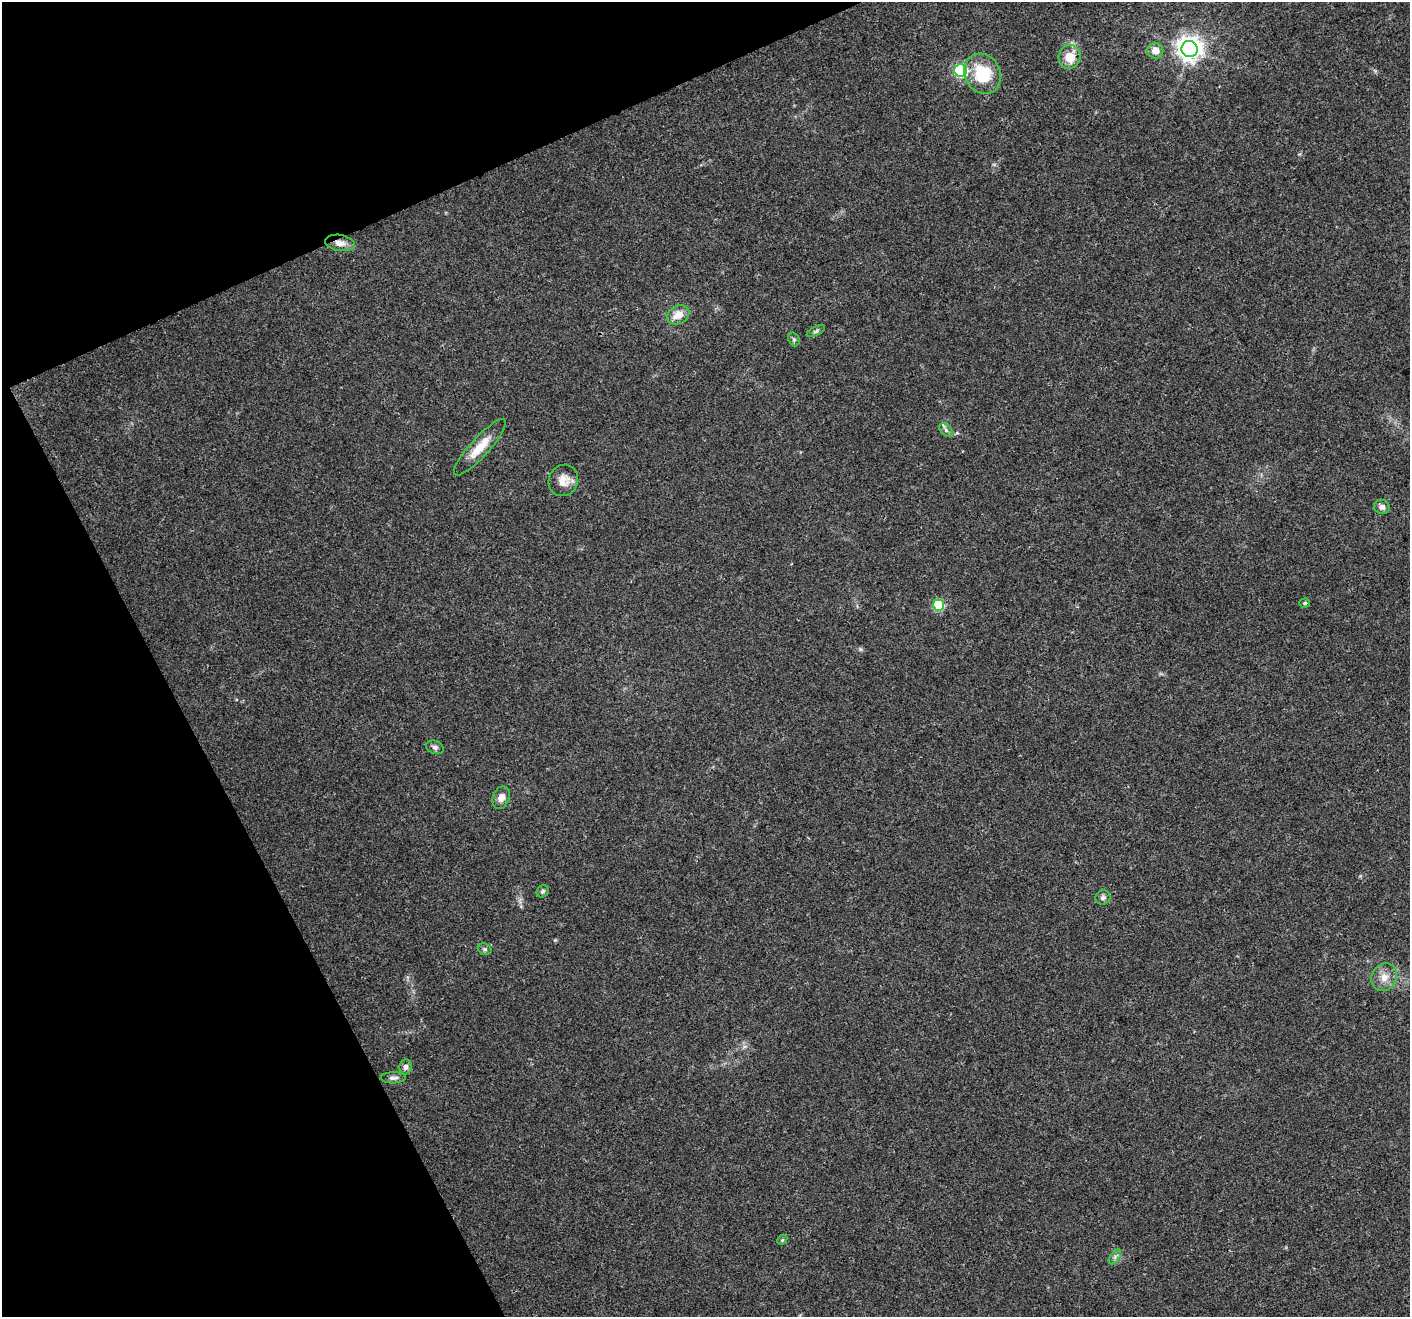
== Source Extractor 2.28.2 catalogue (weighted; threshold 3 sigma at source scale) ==
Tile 5 of 4 x 4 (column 1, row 2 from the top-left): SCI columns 67-1474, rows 2848-4162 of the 5761 x 5639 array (HDU 1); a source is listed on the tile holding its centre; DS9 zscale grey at full resolution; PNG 1412 x 1319 px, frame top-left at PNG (2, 2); each listed source drawn as its Kron ellipse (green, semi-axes under 4 px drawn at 4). Shown black and unused: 22% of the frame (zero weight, under 3 of 4 exposures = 7% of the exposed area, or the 3 px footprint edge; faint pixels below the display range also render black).
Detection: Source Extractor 2.28.2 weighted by HDU 2 'WHT'; one run over the whole footprint, this tile lists its part. Background 0.0499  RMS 0.0041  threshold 0.0185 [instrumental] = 3 sigma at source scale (4.5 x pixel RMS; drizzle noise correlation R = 1.50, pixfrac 1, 0.0396/0.0396 arcsec/px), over >= 5 px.
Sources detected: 25; all 25 listed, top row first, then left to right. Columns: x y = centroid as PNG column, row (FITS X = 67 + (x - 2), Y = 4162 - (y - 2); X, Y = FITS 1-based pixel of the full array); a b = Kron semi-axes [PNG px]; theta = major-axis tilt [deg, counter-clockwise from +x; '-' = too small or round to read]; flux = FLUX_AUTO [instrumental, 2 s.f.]
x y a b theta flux
1190 49 8 8 - 360
1155 51 8 7 - 3.8
1069 57 12 11 - 8
961 71 6 6 - 53
982 74 21 17 -63 18
340 243 15 8 -9 3.4
678 315 12 9 29 4.8
816 331 10 4 26 0.91
794 339 7 5 -69 0.86
946 430 8 5 -46 1.1
480 447 37 9 48 8.4
563 480 16 14 62 5.1
1382 507 8 7 - 1.8
1305 603 5 4 - 0.75
939 605 5 5 - 26
435 747 9 6 -20 1.2
501 798 11 8 68 3.4
543 891 6 5 - 0.79
1103 897 8 7 - 1.1
485 949 7 5 -20 0.85
1384 977 14 12 62 4.5
405 1067 7 6 - 1.6
393 1078 13 5 2 1.6
782 1240 6 4 46 0.54
1115 1257 8 4 54 1.1
Overlapping masked pixels (flux is a lower limit): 1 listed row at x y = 340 243